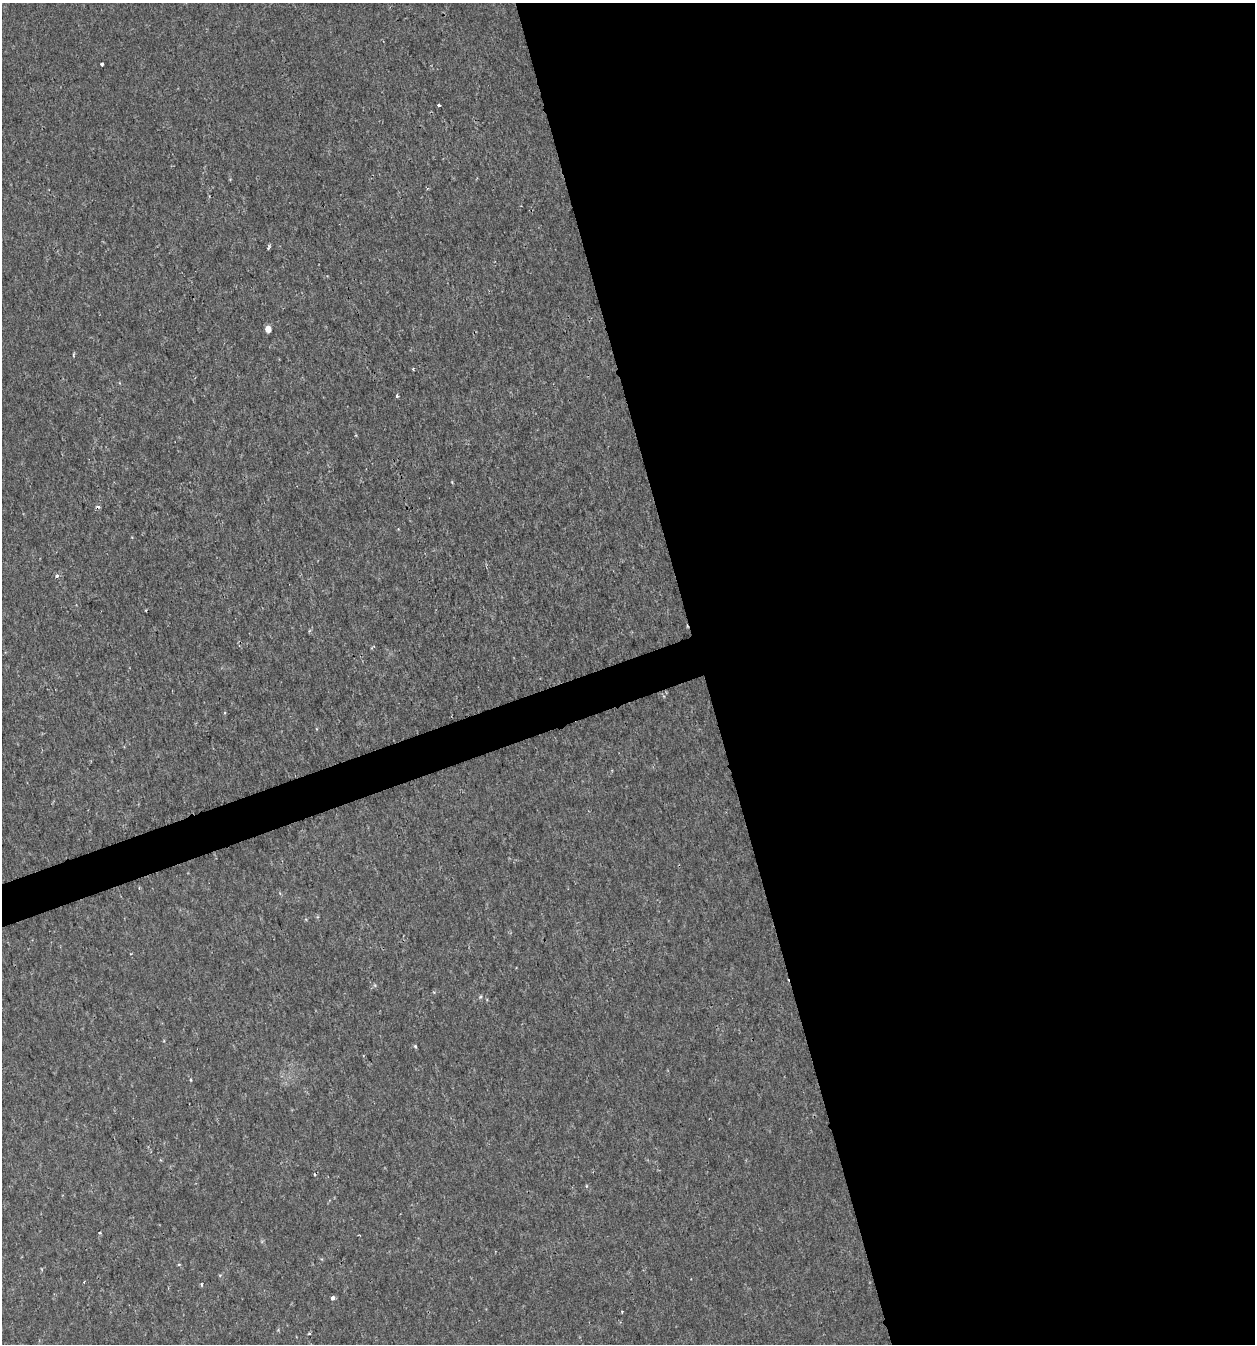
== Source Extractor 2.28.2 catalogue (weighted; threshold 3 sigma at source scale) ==
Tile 8 of 4 x 4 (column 4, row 2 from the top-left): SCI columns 3823-5075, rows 2686-4027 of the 5191 x 5369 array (HDU 1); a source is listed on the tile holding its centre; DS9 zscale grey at full resolution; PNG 1257 x 1346 px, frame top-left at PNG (2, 3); no overlay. Shown black and unused: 46% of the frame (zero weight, under 2 of 3 exposures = <1% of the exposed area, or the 3 px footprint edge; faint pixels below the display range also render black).
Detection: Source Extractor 2.28.2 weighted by HDU 2 'WHT'; one run over the whole footprint, this tile lists its part. Background 0.00191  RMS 0.0017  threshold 0.00744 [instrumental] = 3 sigma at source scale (4.5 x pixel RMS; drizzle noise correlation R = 1.50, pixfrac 1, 0.0396/0.0396 arcsec/px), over >= 5 px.
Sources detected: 23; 3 cosmic-ray / hot-pixel residue — not listed; the other 20 listed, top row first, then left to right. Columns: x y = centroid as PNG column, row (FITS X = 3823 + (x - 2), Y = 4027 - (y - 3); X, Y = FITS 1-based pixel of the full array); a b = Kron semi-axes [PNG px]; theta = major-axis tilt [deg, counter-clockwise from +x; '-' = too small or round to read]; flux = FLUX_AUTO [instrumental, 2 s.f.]
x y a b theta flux
102 64 3 3 - 1.3
439 105 3 3 - 0.4
269 247 8 3 62 0.25
268 329 5 4 - 1.8
413 369 3 3 - 0.23
397 396 4 3 - 0.28
57 576 4 4 - 0.38
146 610 3 2 - 0.22
375 985 6 4 -88 0.22
480 997 5 4 - 0.21
415 1046 5 4 - 0.23
190 1080 4 3 - 0.15
586 1186 5 3 - 0.17
100 1233 4 3 - 0.18
179 1264 5 3 - 0.15
220 1275 5 3 - 0.16
201 1284 5 3 - 0.19
333 1298 4 4 - 0.68
622 1312 3 2 - 0.2
309 1334 5 3 - 0.16